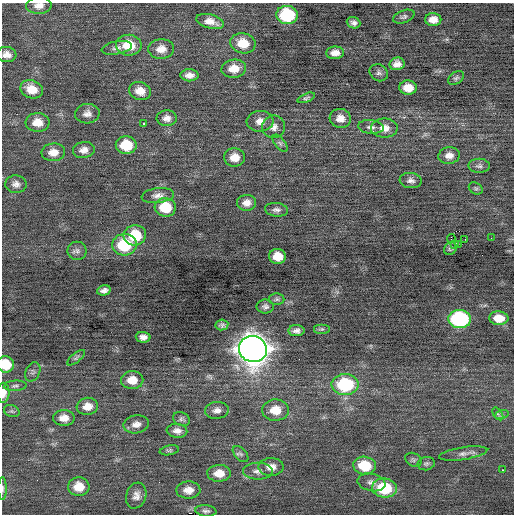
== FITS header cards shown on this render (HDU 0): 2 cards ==
NAXIS1  =                  512 / Axis length
NAXIS2  =                  512 / Axis length

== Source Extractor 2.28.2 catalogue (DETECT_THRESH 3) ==
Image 512 x 512 px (HDU 0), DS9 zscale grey, 1 PNG px = 1 image px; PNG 516 x 516 px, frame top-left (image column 1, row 512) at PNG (2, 3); each listed source drawn as its Kron ellipse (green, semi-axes under 4 px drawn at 4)
Background -0.0162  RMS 0.72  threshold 2.16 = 3 sigma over >= 5 px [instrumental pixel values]
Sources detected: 98; all 98 listed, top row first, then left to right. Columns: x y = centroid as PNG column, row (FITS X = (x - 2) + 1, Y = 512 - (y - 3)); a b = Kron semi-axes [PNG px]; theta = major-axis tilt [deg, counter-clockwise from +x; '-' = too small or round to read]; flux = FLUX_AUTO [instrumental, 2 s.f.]
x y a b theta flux
39 6 13 8 2 340
287 15 11 9 -4 3600
404 17 11 6 19 130
433 20 8 6 -1 390
210 21 14 7 -15 430
354 23 7 5 -22 170
243 43 13 10 -9 930
129 45 13 10 -2 1200
117 48 15 6 10 220
161 49 13 9 3 480
335 53 9 6 1 350
7 55 10 7 -6 310
397 64 7 6 - 280
234 69 12 9 5 700
379 73 9 8 - 160
189 75 9 6 0 290
456 78 9 5 38 110
408 88 8 7 - 620
32 89 11 9 -22 680
140 91 11 9 -16 530
306 98 9 4 22 99
87 114 12 9 4 300
167 118 10 8 2 290
340 118 10 9 - 430
260 121 13 10 4 420
37 122 12 9 -2 610
143 123 3 3 - 330
273 127 11 11 - 320
371 127 13 7 -5 240
384 128 13 9 1 500
280 143 10 5 -52 110
126 145 10 9 - 1600
84 150 11 8 7 320
53 152 12 9 5 470
449 155 11 8 8 350
235 157 10 9 - 610
479 166 10 7 -2 180
411 180 11 7 -6 220
16 184 10 8 -2 240
476 188 7 5 -33 88
158 195 16 7 7 310
247 203 9 8 - 340
165 207 10 9 - 1400
276 210 11 6 -6 190
135 235 11 10 - 1600
491 238 2 2 - 29
451 239 4 3 - 960
465 240 4 2 - 43
455 244 2 2 - 44
124 245 12 10 5 2300
458 245 4 2 - 340
450 249 7 6 - 88
77 251 9 9 - 200
278 256 8 7 - 750
104 290 7 5 13 190
277 299 8 6 0 110
265 306 8 7 - 160
499 318 9 7 -6 700
460 319 11 9 -5 6900
222 325 6 5 - 110
321 329 8 5 0 91
296 331 8 5 1 200
143 337 7 5 -2 240
253 349 14 13 - 77000
76 358 11 4 39 110
6 364 8 8 - 1200
33 372 10 7 66 150
132 380 11 9 2 670
345 384 13 10 -1 3500
15 386 11 5 4 130
3 393 10 6 89 370
87 406 11 8 9 510
217 410 12 8 4 270
275 410 13 10 3 800
12 411 8 6 -20 110
498 414 7 4 -53 74
501 415 7 4 18 78
64 418 11 8 1 460
181 419 9 6 -24 130
136 424 13 9 9 360
177 431 10 7 -6 280
169 450 10 5 11 100
241 454 10 5 -47 140
463 454 24 6 9 290
413 460 8 6 -28 100
426 464 9 6 10 120
365 466 11 9 -9 1500
271 467 12 9 1 390
502 470 3 2 - 86
258 471 15 8 0 320
219 473 12 8 1 620
371 482 14 8 -12 290
79 487 10 9 - 770
2 488 11 4 -89 120
384 488 12 9 -6 2200
188 490 12 8 2 470
136 496 13 10 72 330
206 511 10 5 -6 150
At the frame edge (FLAGS 8, measured only in part): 5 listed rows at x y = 39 6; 7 55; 6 364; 3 393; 2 488